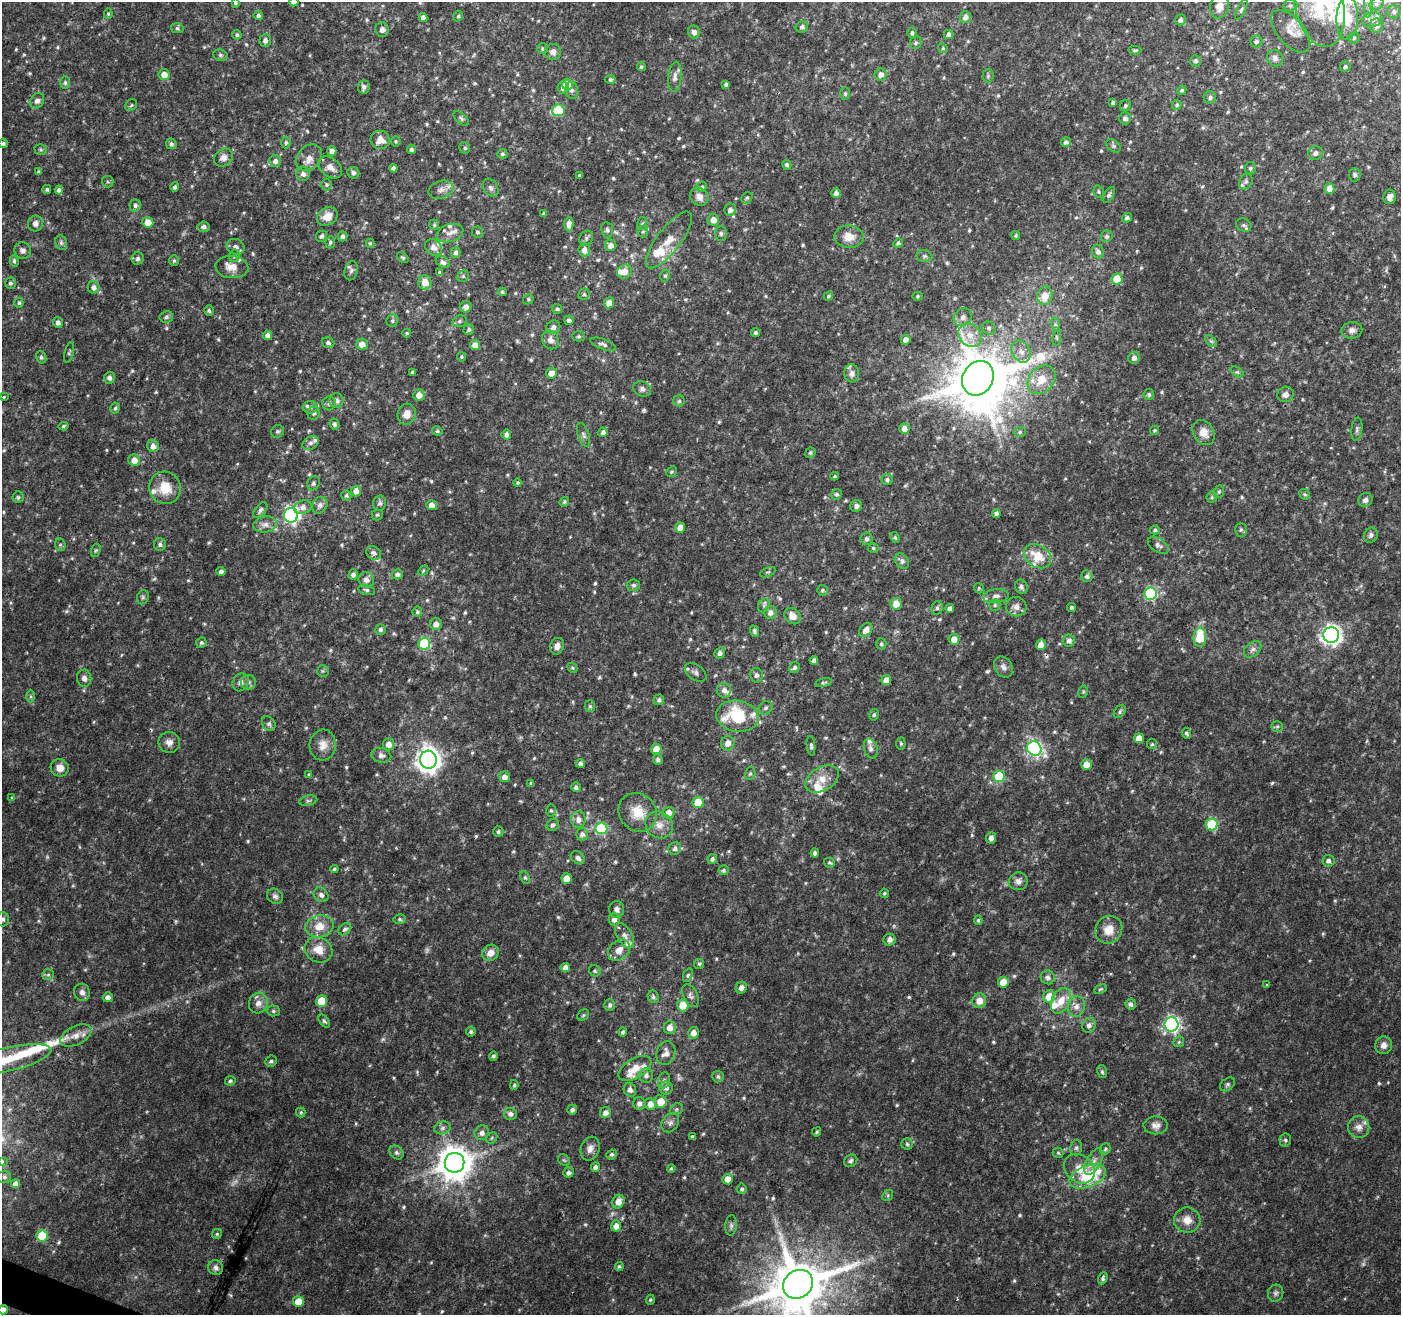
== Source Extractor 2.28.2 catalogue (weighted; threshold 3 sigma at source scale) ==
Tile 7 of 4 x 4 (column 3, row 2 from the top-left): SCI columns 2800-4198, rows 2833-4145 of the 5604 x 5729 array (HDU 1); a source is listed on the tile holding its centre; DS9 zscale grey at full resolution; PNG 1403 x 1317 px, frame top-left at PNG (2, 2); each listed source drawn as its Kron ellipse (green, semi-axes under 4 px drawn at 4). Shown black and unused: <1% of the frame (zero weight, under 2 of 3 exposures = <1% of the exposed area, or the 3 px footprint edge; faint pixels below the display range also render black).
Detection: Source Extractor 2.28.2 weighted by HDU 2 'WHT'; one run over the whole footprint, this tile lists its part. Background 0.04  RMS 0.0064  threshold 0.0289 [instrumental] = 3 sigma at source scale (4.5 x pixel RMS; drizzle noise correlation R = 1.50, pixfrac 1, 0.0396/0.0396 arcsec/px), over >= 5 px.
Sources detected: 724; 6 too faint to see at this stretch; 1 inside a brighter object's white glare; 1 cosmic-ray / hot-pixel residue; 1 long thin detection or spike segment (spike, bleed or trail) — neither listed nor drawn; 33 inside a brighter listed object's ellipse — not listed separately; of the other 682, all 500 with FLUX_AUTO >= 0.916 (the completeness limit of this list) listed and drawn (182 fainter detections not listed), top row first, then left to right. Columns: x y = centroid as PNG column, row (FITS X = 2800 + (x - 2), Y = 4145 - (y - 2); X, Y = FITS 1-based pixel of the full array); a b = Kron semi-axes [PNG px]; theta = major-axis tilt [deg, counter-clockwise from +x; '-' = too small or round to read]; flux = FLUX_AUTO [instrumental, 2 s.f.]
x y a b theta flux
294 2 4 4 - 3
235 3 3 3 - 1.1
1368 3 14 4 86 3.3
1377 4 7 5 21 1.8
1290 5 7 6 - 1.4
1319 5 42 24 -78 39
1219 7 12 9 71 6.1
1241 10 11 4 65 1.3
1394 12 7 6 - 1.7
108 14 5 4 - 0.92
258 15 5 4 - 1.6
458 16 5 4 - 1.1
423 17 4 4 - 3.6
965 17 6 5 - 3
1347 18 21 11 88 12
1180 20 5 5 - 1.9
1372 20 10 7 13 4.2
1376 26 7 7 - 3.9
802 27 6 6 - 1.8
177 28 6 5 - 1.3
382 29 7 7 - 2.5
1290 31 25 13 -50 7.7
694 32 6 6 - 3.2
912 33 6 4 87 1.3
948 34 5 4 - 2.2
237 35 5 4 - 1.3
1354 38 5 5 - 1.1
265 40 6 5 - 2.7
1256 41 6 6 - 1.8
916 43 6 6 - 1.3
943 48 5 4 - 0.93
543 49 5 5 - 1.3
1135 50 6 4 2 1.1
553 52 8 8 - 3.1
220 55 7 5 -15 1.3
1275 58 8 7 - 2.9
1196 61 6 5 - 1.8
1345 66 5 5 - 1.3
641 67 4 4 - 1.2
164 75 5 5 - 5.6
881 75 6 6 - 3.5
988 76 7 5 88 1.2
675 77 15 6 84 3.7
610 79 5 4 - 1.4
65 83 6 5 - 1.2
567 84 5 5 - 9.2
726 84 4 4 - 1.4
364 87 7 6 - 2.1
563 87 6 5 - 2.9
572 90 9 6 -81 2
1182 90 5 4 - 1.2
845 94 6 5 - 1.4
1210 97 6 6 - 1.5
37 101 8 6 54 2.6
1113 103 4 3 - 1.5
131 105 6 5 - 1
1177 105 5 5 - 1.3
1125 106 6 5 - 1.2
558 110 6 6 - 31
461 118 9 5 -45 1.4
1125 118 6 5 - 2.6
380 140 9 9 - 6.9
396 141 5 5 - 1
1066 142 5 4 - 1.6
3 143 5 4 - 1.5
286 143 6 4 89 1.2
171 144 5 5 - 2
1113 146 8 5 -40 1.4
465 148 6 5 - 1.2
411 149 5 4 - 1.4
40 150 6 5 - 1
332 151 5 4 - 4
1315 153 7 6 - 3.2
502 154 5 5 - 1.2
223 158 10 8 38 3.6
309 158 14 11 45 5.6
275 161 6 6 - 3
787 165 5 4 - 1.6
330 167 13 9 -38 5
393 168 4 4 - 1.7
1250 168 6 5 - 1.4
38 172 4 3 - 0.94
353 173 6 5 - 1.9
303 174 7 6 - 2.5
1355 175 7 6 - 1.6
579 176 4 3 - 1
108 182 6 5 - 1.1
1246 182 8 6 60 1.7
327 185 6 5 - 1.3
175 187 5 4 - 1.6
702 187 5 5 - 1.4
491 188 10 7 -56 2.1
47 189 4 4 - 1.3
1329 189 5 5 - 6.2
59 190 4 4 - 2.5
441 190 13 8 19 3.9
1098 192 6 5 - 1.1
836 193 5 4 - 3.1
1109 195 9 5 57 1.7
699 197 10 8 -47 4.2
1390 197 7 6 - 3.7
747 198 6 5 - 1.1
135 205 6 6 - 1.9
730 210 6 6 - 2.8
544 214 4 3 - 1.3
327 216 11 8 33 7.1
1127 218 5 4 - 1.6
713 220 6 6 - 5.2
148 222 5 5 - 7.2
35 223 8 7 - 3.1
569 224 7 4 89 3.9
642 224 6 5 - 1.1
434 225 5 4 - 0.92
1244 225 8 6 -27 1.7
203 227 6 5 - 1.8
607 230 8 6 -82 1.6
477 232 6 5 - 1.5
643 232 6 5 - 1.1
450 233 13 8 18 4.2
721 234 7 5 -90 1.5
1016 235 4 4 - 0.96
321 236 6 5 - 1.6
342 236 5 5 - 1.8
1107 236 6 5 - 1.7
849 237 15 11 -3 8.1
586 238 8 6 56 1.7
669 240 34 11 52 12
330 242 6 5 - 1.6
61 243 7 5 -71 1.5
370 243 4 4 - 0.94
898 243 5 4 - 1.5
611 245 6 5 - 3.2
235 247 9 7 -23 3
433 247 9 7 -39 4.4
23 250 8 8 - 2.7
584 250 6 6 - 3.8
456 252 5 5 - 2
1098 252 7 6 - 2.7
234 256 6 5 - 1.3
924 256 8 6 -15 1.7
403 257 7 4 -39 1
138 258 6 6 - 2
14 261 6 4 -83 1.2
174 261 5 4 - 1.1
443 262 8 5 -31 2
232 267 16 11 -4 6.7
351 271 10 6 73 1.9
624 272 8 6 31 5.2
440 273 4 4 - 1.5
463 276 6 5 - 1.1
665 276 6 5 - 1
1117 279 5 5 - 18
425 282 7 6 - 7.4
10 283 6 5 - 1.6
94 287 6 6 - 3
502 292 4 4 - 1.3
584 294 6 5 - 1.2
828 296 5 4 - 1
917 296 5 4 - 0.94
1045 296 9 7 76 8.8
528 299 5 5 - 0.95
19 303 5 4 - 1.3
609 303 5 5 - 5.4
466 307 6 5 - 3.3
557 309 5 5 - 1.2
209 311 5 5 - 1.4
166 317 7 6 - 1.6
963 317 9 8 - 3.3
569 320 5 4 - 2
392 321 6 5 - 1.4
460 321 7 5 16 1.6
58 323 5 5 - 2.4
1055 324 7 4 -71 1.2
553 327 7 6 - 2.9
989 328 7 6 - 1.4
469 330 5 5 - 1.5
1352 330 10 8 11 3
407 333 4 4 - 1.1
755 333 4 4 - 1.3
268 335 5 4 - 2.9
970 335 13 10 -48 7.6
579 336 6 5 - 1.1
1057 338 8 4 83 1.2
550 340 10 8 -59 4.1
906 340 5 4 - 4.7
1211 341 7 4 -44 1.2
328 343 6 5 - 1.7
362 344 6 5 - 5.6
603 344 13 5 -20 2.2
475 345 5 5 - 5.3
69 352 10 4 75 1.1
1021 352 11 9 -61 4.8
41 357 6 5 - 1.3
461 357 5 4 - 0.93
1134 358 6 5 - 2.7
412 372 3 3 - 1.1
1237 372 7 4 -35 1.1
551 373 5 5 - 5.4
852 373 9 7 -84 2.7
109 378 6 5 - 2.1
978 378 18 15 59 3400
1041 380 16 12 48 11
642 389 9 7 -28 2.4
1149 394 5 5 - 1.3
1286 394 8 7 - 3.1
419 395 5 5 - 5.4
3 397 3 3 - 2.7
336 400 7 7 - 2.6
679 401 6 5 - 1.2
329 403 7 6 - 2.1
310 407 7 6 - 2.1
115 408 5 4 - 1.1
314 413 6 6 - 1.8
407 414 10 9 - 5.8
334 424 5 4 - 1.7
63 426 5 4 - 0.96
904 428 5 5 - 4.7
1357 429 11 5 83 1.9
1154 430 4 4 - 0.95
278 431 7 6 - 1.3
437 431 5 4 - 1.3
603 432 5 4 - 2.2
1020 432 6 5 - 1.2
1204 433 13 10 -56 6.7
506 435 5 5 - 2.9
583 435 12 5 -70 2.1
310 443 8 6 29 2.1
153 446 6 5 - 4
810 453 5 5 - 1.2
134 460 6 5 - 5.9
672 472 6 5 - 0.95
835 476 4 3 - 0.97
887 480 5 5 - 1.8
313 483 7 6 - 1.6
518 483 4 4 - 0.97
165 488 16 15 - 13
356 491 5 5 - 4.3
1219 492 6 5 - 1
837 494 5 5 - 1.3
1305 494 6 5 - 1.1
346 495 5 5 - 1.2
18 497 6 5 - 1.2
1212 497 6 5 - 1.1
1365 500 7 6 - 2.7
564 502 5 4 - 1
380 503 8 6 78 1.9
320 505 9 7 59 3
431 505 5 5 - 4.7
856 506 6 5 - 2
303 507 9 6 18 3.5
260 510 9 5 52 1.8
996 513 4 4 - 2.2
291 515 7 7 - 170
377 515 5 5 - 1
265 524 11 8 8 3.9
680 528 5 5 - 6.6
1155 530 5 4 - 1.3
1241 530 7 6 - 1.3
1371 535 8 6 58 2.2
895 538 6 4 -63 1
867 539 6 6 - 2.1
160 544 6 6 - 1.9
60 545 6 5 - 1.2
1158 545 12 6 -34 2.3
873 548 5 4 - 1.1
96 550 7 4 71 0.94
374 553 8 6 -30 2.5
1038 556 14 11 -34 16
902 561 8 6 -52 2.2
221 571 5 4 - 2.1
423 571 6 4 46 0.92
768 572 8 4 24 1.1
397 574 5 5 - 2.2
353 575 5 4 - 2.1
1087 576 6 5 - 2
366 580 8 7 - 3.5
634 585 6 5 - 1.5
1021 587 7 6 - 2.1
979 588 5 4 - 0.97
366 590 8 5 -13 1.5
822 590 5 5 - 1.2
1151 594 6 6 - 78
996 596 13 7 6 3.3
143 597 7 6 - 1.3
896 604 6 5 - 8.3
764 605 7 5 62 1.4
995 605 5 5 - 1.2
1016 607 10 9 - 3.7
1071 607 4 4 - 1.1
937 608 7 5 76 1.5
950 608 4 4 - 2.8
417 612 5 5 - 1.2
770 612 6 6 - 3.4
793 616 9 7 -47 4.7
436 624 6 6 - 3.7
380 630 5 5 - 1.8
866 630 8 5 49 5.1
754 631 6 4 -73 1.4
1331 635 8 8 - 330
1200 637 9 6 87 20
954 639 5 5 - 6.6
1069 641 6 6 - 2.7
201 643 5 5 - 1.4
424 644 6 6 - 43
881 644 5 5 - 1.2
1041 645 5 5 - 5.3
557 646 8 7 - 3.5
1253 649 10 6 39 2.4
720 653 6 5 - 2.2
814 660 4 4 - 1.9
794 667 6 5 - 1.8
1003 667 11 8 -57 3.3
572 668 5 4 - 0.95
323 671 6 6 - 1.2
696 672 12 7 -34 2.6
756 675 7 6 - 1.9
84 678 8 7 - 2.8
886 680 5 5 - 5.5
241 682 9 7 62 3.5
248 682 7 7 - 2.3
823 683 8 4 13 1.1
724 690 7 7 - 3.1
1083 692 6 4 79 0.92
31 696 6 4 -89 1.2
659 700 5 5 - 1.6
590 706 6 5 - 1.3
766 708 7 6 - 1.7
1120 712 7 5 51 1.4
874 715 6 4 74 1.2
737 716 21 15 -9 38
269 724 8 6 -54 1.6
1277 726 6 5 - 1.3
1186 733 5 4 - 1.2
1139 738 5 5 - 7.6
169 742 11 10 - 3.7
728 743 7 6 - 4.9
901 743 6 4 -88 0.94
388 744 6 5 - 4.7
1152 744 5 5 - 1
323 745 15 13 85 6.4
811 746 10 4 -84 1.6
1034 748 7 7 - 160
656 749 5 5 - 7.5
871 749 10 6 -74 2.8
381 755 10 7 -13 2.9
658 759 5 4 - 2.1
428 760 9 8 - 600
580 763 4 4 - 2.1
1086 764 5 5 - 5.9
60 768 9 8 - 5.3
750 774 6 5 - 1.2
309 775 4 3 - 1.1
504 777 5 5 - 3.8
999 777 6 5 - 28
822 779 18 11 31 9.4
531 783 4 4 - 1.2
576 787 5 4 - 1.8
12 798 3 3 - 2.1
308 801 9 5 12 1.4
698 802 6 5 - 14
551 810 6 5 - 1.1
638 812 20 18 -49 13
668 813 6 5 - 5.9
578 819 8 7 - 3.6
1212 824 6 6 - 43
553 825 6 5 - 2.2
659 825 14 13 - 6.3
601 828 6 6 - 47
498 832 5 5 - 1.4
582 834 6 6 - 2.6
991 838 5 5 - 3.3
675 848 6 6 - 2.1
815 853 4 4 - 2.1
578 858 7 5 -40 2.3
712 859 5 4 - 1.8
1328 861 6 5 - 2.4
829 863 6 5 - 1.1
334 869 4 4 - 0.98
723 870 5 5 - 1.1
525 877 6 4 -63 1.1
567 878 5 5 - 7.6
1018 881 9 9 - 3.2
884 893 5 4 - 0.95
321 895 8 6 -44 2.5
275 896 8 7 - 2.1
617 909 8 7 - 2.7
3 919 7 6 - 1.7
400 919 6 5 - 1.1
614 919 6 5 - 3
978 920 5 4 - 1.1
319 926 14 11 12 10
345 929 7 5 38 1.6
1109 930 14 13 - 9.3
625 936 14 7 -58 4
890 940 6 6 - 3
318 950 14 12 -30 9.2
619 950 12 9 42 6.1
490 953 9 7 34 5.5
699 964 5 5 - 1
565 968 5 4 - 4.7
595 971 6 5 - 1.3
48 975 6 5 - 1.3
688 975 7 4 71 1.1
1048 977 7 7 - 2.5
1003 982 5 5 - 11
1267 985 3 2 - 1
741 988 6 5 - 2.5
1100 989 7 4 26 0.96
82 992 9 8 - 2.9
690 996 12 7 -64 2.2
1049 996 6 6 - 11
108 997 5 5 - 2.8
653 997 6 5 - 1.5
322 1001 6 5 - 19
979 1001 7 7 - 5.4
1061 1001 13 9 63 9.2
258 1003 10 9 - 4.9
1131 1004 6 5 - 2.2
610 1005 6 5 - 1.8
683 1005 6 5 - 9
1076 1006 10 8 76 3.9
273 1011 6 5 - 1.3
583 1015 6 5 - 0.99
324 1021 7 4 -55 1.2
1172 1024 7 7 - 190
1089 1025 7 6 - 2.6
670 1027 6 6 - 4.3
471 1032 5 4 - 1.2
623 1032 4 4 - 1.4
694 1033 6 5 - 4.4
76 1035 17 9 27 6.5
1179 1042 6 5 - 0.98
1384 1045 9 8 - 3.4
666 1053 12 9 73 4.7
493 1056 4 4 - 1.3
6 1060 46 12 13 22
271 1061 6 5 - 1.6
635 1069 18 9 31 9
1102 1072 7 5 -75 1.2
646 1075 7 7 - 2.8
718 1076 6 5 - 1.3
664 1080 8 6 72 1.9
230 1081 5 4 - 1.3
1227 1084 8 6 40 1.4
514 1085 5 4 - 1
666 1088 6 6 - 2.7
630 1090 7 6 - 3.2
661 1101 6 6 - 8.9
639 1104 6 6 - 3
650 1104 6 5 - 5.1
676 1109 7 5 22 1.3
572 1110 5 5 - 2.1
301 1112 5 4 - 0.97
605 1113 6 5 - 3.5
510 1114 6 6 - 2.8
670 1123 10 8 52 2.6
1156 1125 12 9 -1 3.7
1359 1127 11 10 - 4.5
442 1128 8 6 17 2.1
817 1132 5 3 - 0.97
482 1133 7 7 - 3.4
692 1137 3 3 - 2.6
492 1138 6 5 - 1.1
1285 1140 6 6 - 1.4
907 1144 6 5 - 1.2
1076 1148 8 6 76 1.6
590 1149 12 9 70 4.1
1105 1149 6 5 - 1.1
396 1152 7 6 - 1.7
1058 1153 5 5 - 1
612 1154 5 4 - 1.5
564 1160 6 5 - 0.98
851 1161 7 6 - 1.5
2 1162 4 3 - 1.2
1094 1162 15 7 62 4.4
455 1163 10 10 - 1500
595 1167 5 4 - 2.4
671 1169 4 4 - 0.96
1079 1169 16 13 -39 9.7
569 1172 5 5 - 2.3
1088 1176 19 10 21 36
4 1177 7 6 - 1.2
728 1179 5 5 - 6.9
15 1184 4 4 - 3.3
742 1189 5 5 - 1.4
888 1195 6 4 47 1
618 1202 7 6 - 5.1
1187 1220 13 12 - 7.2
731 1225 10 5 85 1.9
616 1226 5 5 - 4.1
217 1234 5 4 - 0.99
42 1236 6 5 - 28
619 1266 4 4 - 1.1
216 1268 7 7 - 2.4
1103 1278 6 4 68 1.4
798 1284 16 14 37 4400
1276 1293 8 7 - 2.1
650 1300 5 4 - 1
298 1301 5 5 - 10
3 1310 5 4 - 2.9
Isophote crosses this tile's border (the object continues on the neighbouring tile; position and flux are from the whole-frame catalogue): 9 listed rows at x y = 294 2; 235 3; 1368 3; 1319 5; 3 919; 6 1060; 2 1162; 798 1284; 3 1310